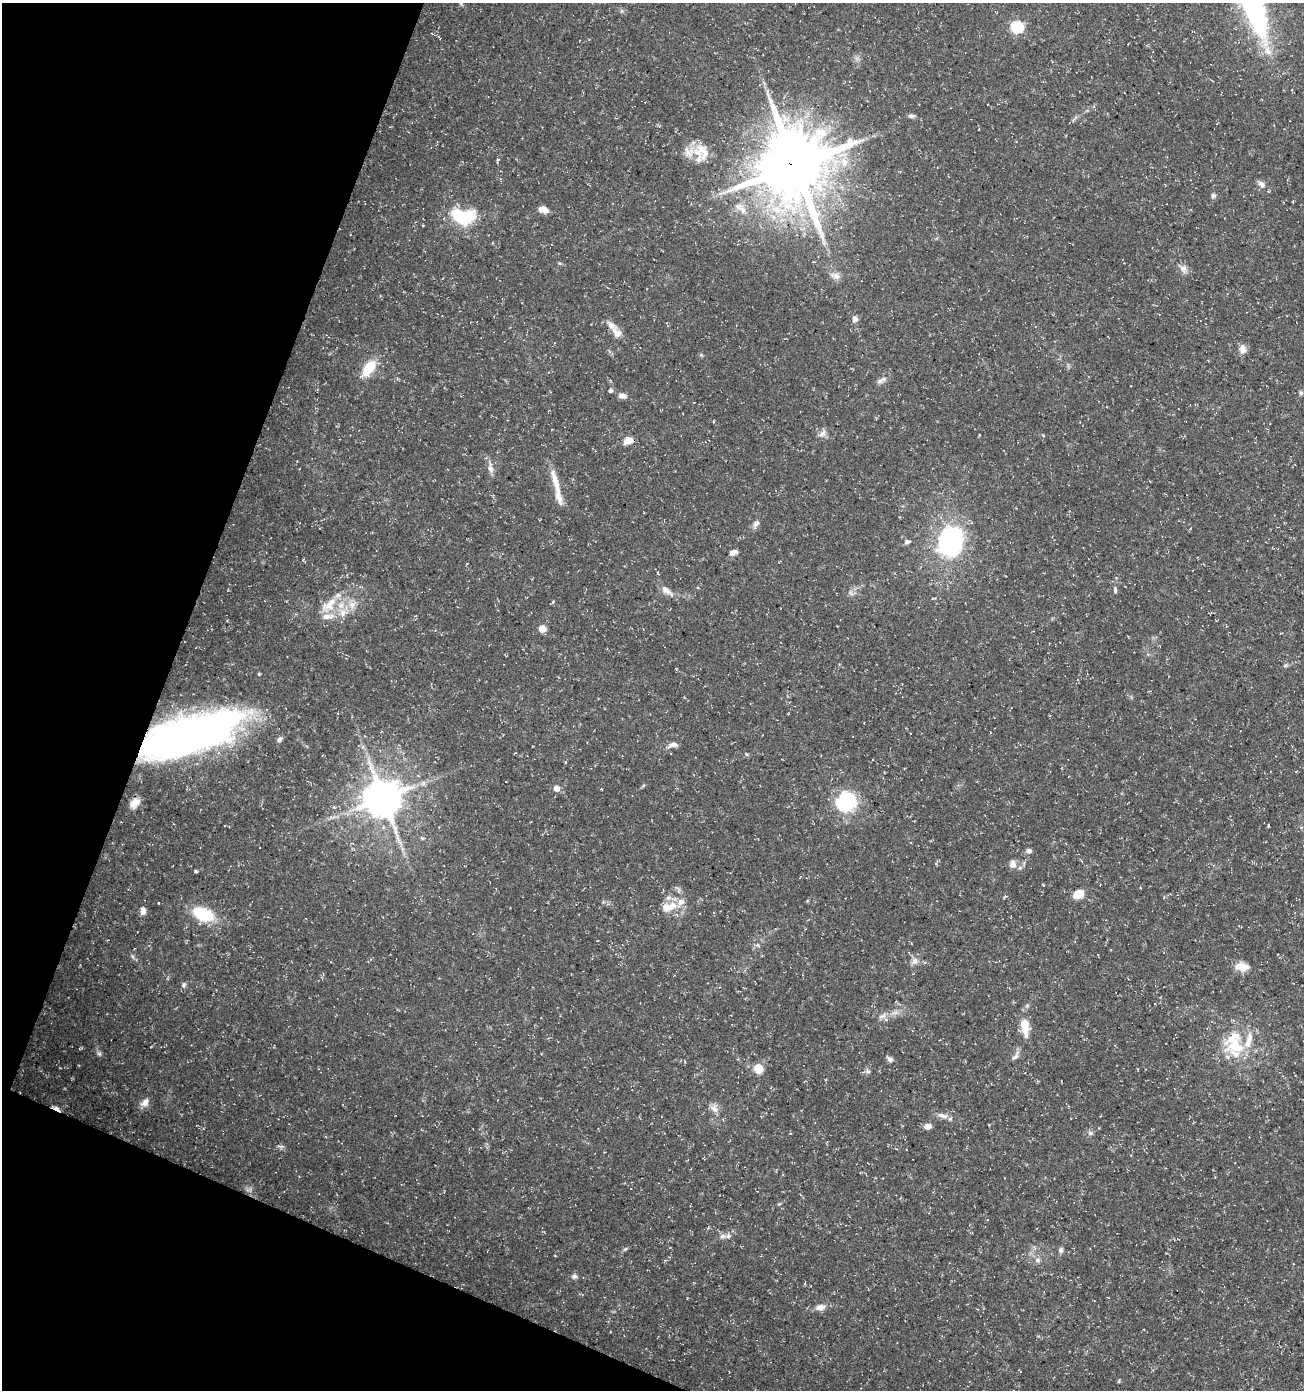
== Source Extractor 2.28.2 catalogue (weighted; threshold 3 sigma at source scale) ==
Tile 9 of 4 x 4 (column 1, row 3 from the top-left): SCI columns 211-1512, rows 1400-2787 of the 5693 x 5563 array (HDU 1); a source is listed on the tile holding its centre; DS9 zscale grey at full resolution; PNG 1306 x 1392 px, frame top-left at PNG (2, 3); no overlay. Shown black and unused: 19% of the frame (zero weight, under 3 of 5 exposures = <1% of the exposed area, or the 3 px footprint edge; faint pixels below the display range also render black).
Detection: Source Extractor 2.28.2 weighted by HDU 2 'WHT'; one run over the whole footprint, this tile lists its part. Background 0.0285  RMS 0.0028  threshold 0.0124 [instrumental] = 3 sigma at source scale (4.5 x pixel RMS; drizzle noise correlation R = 1.50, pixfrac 1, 0.0396/0.0396 arcsec/px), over >= 5 px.
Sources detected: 99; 1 inside a brighter object's white glare — not listed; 16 inside a brighter listed object's ellipse — not listed separately; the other 82 listed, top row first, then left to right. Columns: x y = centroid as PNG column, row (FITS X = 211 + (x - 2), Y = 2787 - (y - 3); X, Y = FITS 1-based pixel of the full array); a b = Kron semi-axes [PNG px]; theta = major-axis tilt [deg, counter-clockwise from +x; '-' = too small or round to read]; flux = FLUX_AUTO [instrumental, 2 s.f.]
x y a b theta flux
1251 4 67 18 -69 71
1017 27 6 6 - 31
911 116 9 6 2 0.67
700 148 16 12 16 4
498 160 5 3 - 0.25
795 166 21 20 - 2200
1261 184 11 7 -38 1.2
1213 195 6 6 - 0.66
543 209 10 7 -14 2.2
462 216 21 12 -9 18
1183 269 11 9 -60 1.5
835 276 14 8 -23 1.6
855 319 5 5 - 1.8
617 333 16 10 -56 2.3
1242 349 11 8 -88 1.8
369 368 17 9 54 8.4
883 379 9 7 33 1.2
610 390 5 4 - 0.59
1301 393 6 5 - 0.55
622 396 10 7 -12 1.3
822 433 13 7 40 1.4
629 440 9 7 18 2.9
491 469 10 7 -64 1.3
556 483 37 7 -75 4.4
756 524 9 6 53 1.2
907 542 7 5 1 0.87
950 542 24 20 74 46
733 552 10 6 20 1.1
658 573 5 3 - 0.26
698 588 4 3 - 0.24
1115 590 7 4 -82 0.59
666 591 21 8 -36 2.1
851 593 8 4 -45 0.68
934 598 7 4 0 0.37
329 605 28 12 41 5.6
352 605 11 7 90 1.8
343 613 13 8 85 2.6
542 629 5 5 - 4.4
1286 665 6 5 - 0.44
259 674 4 4 - 0.27
186 737 85 37 17 150
279 739 8 6 58 0.88
674 744 13 6 4 1.3
556 788 6 6 - 1.6
383 798 11 10 - 880
846 802 20 18 45 22
135 803 14 9 46 2.3
1268 825 5 2 - 0.25
1029 851 6 5 - 0.99
1013 864 11 8 89 1.8
196 871 4 4 - 0.36
1078 894 11 8 22 4.4
671 907 18 10 47 3.3
143 911 8 6 87 1.7
203 914 25 14 -22 11
597 941 3 2 - 0.17
758 945 9 5 -45 0.66
915 961 11 8 67 1.4
1242 967 17 9 -6 3.6
184 985 8 6 64 0.68
882 1016 14 5 25 1.2
886 1020 6 4 -19 0.43
1025 1026 21 9 -83 5
1235 1046 37 19 -7 11
99 1054 7 4 -44 0.55
1016 1056 14 6 56 1.2
890 1059 7 6 - 0.92
758 1069 10 8 -71 4.2
868 1071 7 5 -21 0.64
145 1103 13 9 46 1.7
56 1108 12 4 -25 1.5
714 1109 13 9 -46 1.8
943 1116 15 6 -15 1.6
928 1126 8 6 9 1.6
1090 1133 7 5 -14 0.73
779 1204 6 3 17 0.3
722 1236 9 7 3 1.2
625 1249 7 4 44 0.46
1061 1250 7 6 - 0.77
1038 1260 8 7 - 1
574 1276 7 6 - 0.77
820 1307 12 8 7 1.8
Overlapping masked pixels (flux is a lower limit): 3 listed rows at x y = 795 166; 186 737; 56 1108
Isophote crosses this tile's border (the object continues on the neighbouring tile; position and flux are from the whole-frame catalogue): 1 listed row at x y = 1251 4